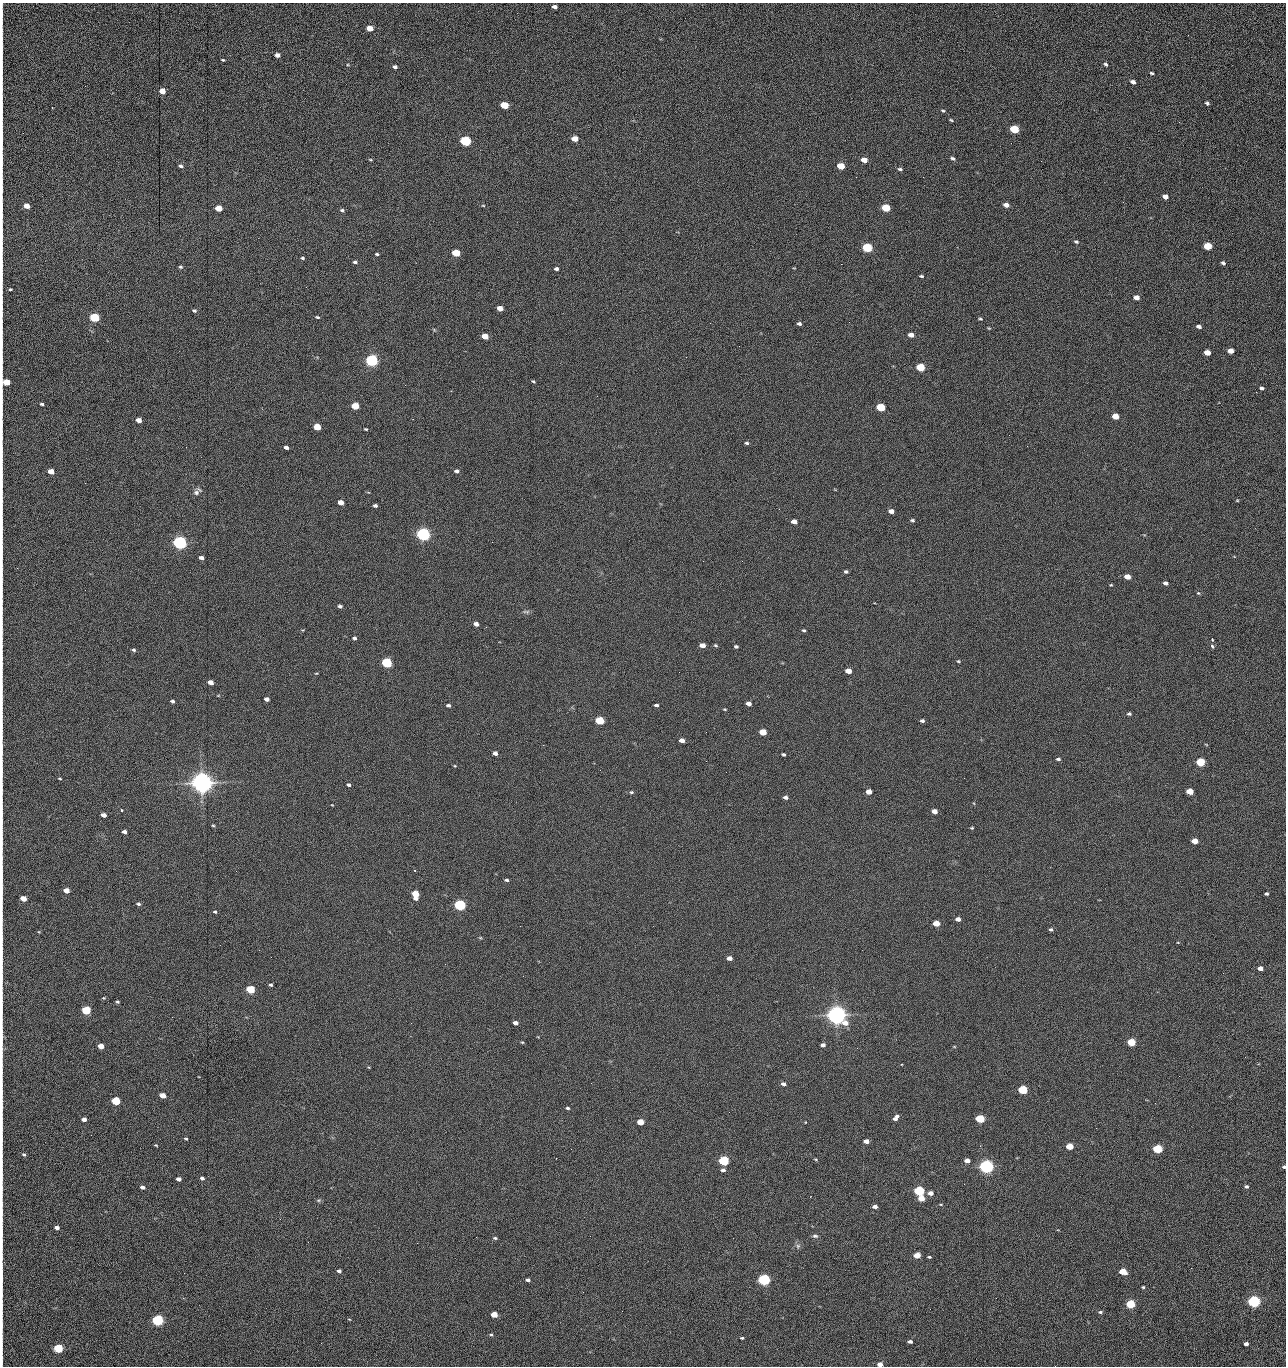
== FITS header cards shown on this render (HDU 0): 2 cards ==
NAXIS1  =                 1284 /fastest changing axis
NAXIS2  =                 1364 /next to fastest changing axis

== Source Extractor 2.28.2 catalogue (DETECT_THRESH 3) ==
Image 1284 x 1364 px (HDU 0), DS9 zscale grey, 1 PNG px = 1 image px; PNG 1288 x 1368 px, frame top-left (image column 1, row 1364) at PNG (2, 3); no overlay
Background 148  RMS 15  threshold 45.1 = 3 sigma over >= 5 px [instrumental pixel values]
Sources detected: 272; all 272 listed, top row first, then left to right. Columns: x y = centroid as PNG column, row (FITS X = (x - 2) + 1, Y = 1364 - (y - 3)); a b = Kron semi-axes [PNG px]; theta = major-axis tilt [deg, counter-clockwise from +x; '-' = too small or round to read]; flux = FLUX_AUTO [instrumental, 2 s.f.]
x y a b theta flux
555 7 5 3 - 3.7e+03
2 13 14 2 90 2.3e+03
370 28 5 4 - 1.3e+04
1188 35 3 2 - 8.3e+02
2 47 30 2 90 5.7e+03
277 55 5 4 - 5.0e+03
223 60 4 2 - 1.1e+03
1106 64 6 4 -38 1.7e+03
395 67 4 4 - 2.6e+03
1152 73 4 3 - 1.4e+03
1133 82 5 3 - 4.3e+03
162 91 5 4 - 1.4e+04
1207 103 4 3 - 2.1e+03
504 105 5 4 - 4.2e+04
943 111 5 3 - 1.2e+03
951 120 5 3 - 1.1e+03
1179 122 3 2 - 8.3e+02
1014 129 5 4 - 6.0e+04
2 137 25 2 90 5.0e+03
575 139 5 4 - 1.5e+04
465 141 6 5 - 1.6e+05
953 158 5 4 - 2.1e+03
370 160 5 3 - 1.0e+03
864 160 5 4 - 1.2e+04
1041 161 2 2 - 1.2e+03
2 163 10 2 90 1.8e+03
181 166 5 4 - 2.4e+03
841 166 5 4 - 2.8e+04
900 169 6 4 -3 1.8e+03
856 177 2 2 - 1.6e+03
923 177 2 2 - 1.2e+04
2 189 13 2 90 2.4e+03
1165 197 5 4 - 6.3e+03
1123 202 2 2 - 5.8e+02
483 205 5 3 - 9.1e+02
1006 205 5 4 - 5.8e+03
26 206 5 4 - 1.0e+04
218 208 5 4 - 2.0e+04
886 208 5 4 - 5.1e+04
342 210 6 4 -36 1.7e+03
2 236 13 2 90 2.4e+03
1076 242 5 4 - 1.6e+03
1208 246 5 4 - 4.3e+04
867 248 6 4 -12 1.0e+05
456 253 5 4 - 4.1e+04
377 254 4 3 - 1.3e+03
302 258 4 3 - 1.4e+03
355 262 5 4 - 1.8e+03
1223 263 4 3 - 1.9e+03
2 264 12 2 90 1.8e+03
841 264 2 2 - 1.8e+04
180 267 5 4 - 1.5e+03
556 269 4 3 - 2.6e+03
921 276 4 3 - 1.4e+03
306 287 2 2 - 4.9e+02
10 289 4 3 - 1.1e+03
1136 297 5 4 - 7.6e+03
500 308 5 4 - 9.6e+03
194 310 5 4 - 1.7e+03
2 314 7 2 90 1.2e+03
317 317 5 3 - 1.2e+03
94 318 5 4 - 1.0e+05
980 319 5 3 - 1.3e+03
849 322 2 2 - 5.6e+02
710 323 2 2 - 2.2e+03
799 324 5 4 - 2.3e+03
1199 326 5 3 - 3.7e+03
989 328 3 3 - 9.3e+02
911 335 5 4 - 7.7e+03
485 336 5 4 - 1.6e+04
1230 351 5 4 - 1.1e+04
1207 353 5 4 - 1.6e+04
2 359 18 2 90 3.2e+03
372 361 5 5 - 3.0e+05
920 367 5 4 - 5.8e+04
533 381 4 3 - 1.2e+03
6 382 5 4 - 2.6e+04
1262 388 5 3 - 2.5e+03
1256 392 3 2 - 1.2e+03
42 404 4 3 - 1.7e+03
355 406 5 4 - 3.7e+04
881 407 5 4 - 6.0e+04
1115 416 5 4 - 1.9e+04
139 420 5 4 - 8.4e+03
317 427 5 4 - 3.0e+04
366 429 4 3 - 1.1e+03
1009 435 2 2 - 2.4e+03
747 443 5 4 - 1.7e+03
186 447 2 2 - 2.2e+03
286 447 4 3 - 3.5e+03
2 450 9 2 90 1.4e+03
51 471 5 4 - 1.2e+04
457 471 6 4 -19 2.7e+03
85 483 2 2 - 6.1e+02
2 484 10 2 90 1.4e+03
196 493 9 7 33 3.7e+03
1237 500 4 3 - 8.0e+02
341 502 5 4 - 9.9e+03
375 506 4 3 - 2.5e+03
891 511 5 4 - 5.8e+03
912 520 5 4 - 1.8e+03
2 521 11 2 90 2.0e+03
794 522 5 4 - 8.6e+03
423 534 6 5 - 5.0e+05
492 542 2 2 - 1.8e+03
180 543 5 5 - 5.3e+05
201 558 4 3 - 3.8e+03
742 561 2 2 - 4.9e+02
846 572 4 4 - 2.0e+03
1127 577 5 4 - 1.4e+04
1165 583 4 3 - 3.8e+03
1111 585 3 2 - 8.7e+02
1198 593 5 4 - 1.2e+03
340 606 5 4 - 2.1e+03
526 612 10 4 -4 2.2e+03
476 624 5 4 - 4.5e+03
804 630 4 3 - 1.4e+03
354 638 4 4 - 2.1e+03
1212 639 4 2 - 2.0e+03
702 645 5 4 - 9.8e+03
715 645 5 4 - 1.3e+03
736 646 4 3 - 1.9e+03
1212 646 4 3 - 3.8e+03
134 650 5 4 - 1.8e+03
958 661 5 4 - 1.1e+03
387 663 5 4 - 1.6e+05
848 671 5 4 - 1.4e+04
679 672 2 2 - 1.1e+03
316 673 4 3 - 7.9e+02
210 682 5 4 - 7.6e+03
267 699 5 4 - 4.1e+03
172 701 4 3 - 2.0e+03
748 704 5 4 - 6.0e+03
448 705 4 3 - 2.3e+03
656 705 4 3 - 2.4e+03
725 709 3 3 - 9.7e+02
1129 714 5 4 - 1.9e+03
600 721 5 4 - 6.4e+04
922 721 4 3 - 2.5e+03
2 727 17 2 90 2.7e+03
763 732 5 4 - 2.7e+04
682 740 5 4 - 7.4e+03
543 745 2 2 - 2.3e+03
495 753 4 4 - 4.3e+03
783 755 4 3 - 1.7e+03
1058 759 5 4 - 2.0e+03
706 761 3 2 - 1.4e+03
1200 762 5 4 - 7.7e+04
455 766 4 3 - 8.2e+02
2 771 14 2 90 2.4e+03
60 778 5 3 - 8.8e+02
202 783 7 6 - 1.4e+06
348 785 4 3 - 2.2e+03
1190 791 5 4 - 2.5e+04
631 792 6 4 -12 1.5e+03
869 792 5 4 - 1.0e+04
785 797 5 4 - 3.4e+03
121 810 3 3 - 2.4e+03
934 811 5 4 - 8.2e+03
104 815 5 4 - 6.5e+03
213 825 4 4 - 1.1e+03
972 828 4 3 - 1.0e+03
2 830 12 2 90 2.1e+03
124 832 4 4 - 3.9e+03
1195 841 5 4 - 1.5e+04
506 880 5 3 - 1.9e+03
2 888 21 2 90 3.9e+03
66 891 5 4 - 1.2e+04
415 894 6 5 - 2.8e+04
1266 894 4 3 - 1.9e+03
23 899 5 4 - 1.6e+04
138 904 4 4 - 2.0e+03
460 905 5 4 - 2.4e+05
215 912 5 4 - 1.5e+03
958 919 4 4 - 5.8e+03
936 923 5 4 - 1.9e+04
1051 930 4 4 - 1.8e+03
480 938 6 4 -1 9.8e+02
1178 942 3 2 - 6.3e+02
729 958 5 4 - 6.1e+03
2 960 7 2 90 1.2e+03
1260 968 5 4 - 7.4e+03
523 976 2 2 - 1.4e+03
271 985 3 3 - 1.7e+03
250 989 5 4 - 6.1e+04
117 1002 4 4 - 1.3e+03
86 1010 5 4 - 7.6e+04
836 1015 7 6 - 1.2e+06
411 1023 2 2 - 3.7e+03
515 1023 5 4 - 4.2e+03
2 1035 20 2 -89 3.6e+03
522 1042 4 3 - 1.1e+03
1131 1042 5 4 - 4.9e+04
823 1045 4 4 - 3.7e+03
101 1046 5 4 - 1.1e+04
857 1048 3 2 - 1.0e+03
1245 1057 3 2 - 1.3e+03
1179 1076 2 2 - 1.7e+03
783 1084 5 4 - 3.3e+03
1023 1090 5 4 - 8.8e+04
162 1095 5 4 - 1.2e+04
116 1101 5 4 - 6.6e+04
1155 1103 2 2 - 6.2e+02
2 1107 12 2 90 2.0e+03
567 1108 4 3 - 1.8e+03
729 1112 2 2 - 5.9e+02
896 1118 8 4 49 4.8e+03
84 1119 4 4 - 5.2e+03
980 1119 5 4 - 7.3e+04
640 1122 5 4 - 2.1e+04
1096 1128 2 2 - 4.4e+02
91 1135 2 2 - 1.5e+03
2 1139 9 2 90 1.5e+03
186 1139 5 3 - 1.1e+03
866 1141 5 4 - 7.1e+03
156 1145 4 2 - 8.4e+02
1070 1146 5 4 - 3.2e+04
571 1149 2 2 - 6.7e+02
1157 1149 5 4 - 9.9e+04
24 1154 5 4 - 1.6e+03
815 1159 5 3 - 9.8e+02
724 1160 5 4 - 1.5e+05
967 1161 5 4 - 7.8e+03
986 1166 5 5 - 6.1e+05
1284 1167 4 4 - 1.7e+03
723 1170 5 4 - 3.0e+03
2 1176 16 2 90 2.9e+03
202 1178 4 3 - 2.3e+03
179 1179 4 4 - 4.6e+03
1246 1186 5 4 - 2.0e+03
142 1187 4 3 - 3.5e+03
919 1191 5 4 - 1.5e+05
930 1193 5 4 - 6.5e+03
921 1198 5 4 - 1.7e+04
319 1200 6 4 11 1.6e+03
875 1207 4 3 - 4.6e+03
2 1212 9 2 90 1.3e+03
280 1219 2 2 - 1.5e+03
57 1228 5 4 - 4.1e+03
2 1235 8 2 90 1.4e+03
815 1236 7 5 -9 2.3e+03
476 1237 2 2 - 4.7e+03
495 1238 4 3 - 1.6e+03
308 1242 3 2 - 1.2e+03
417 1243 2 2 - 3.6e+03
798 1246 7 5 47 2.5e+03
917 1255 5 4 - 1.9e+04
929 1257 4 3 - 1.4e+03
339 1271 4 3 - 2.8e+03
1123 1272 5 4 - 2.7e+04
2 1278 16 2 90 3.1e+03
528 1280 4 3 - 3.0e+03
764 1280 5 4 - 3.1e+05
1143 1287 4 3 - 1.3e+03
996 1298 2 2 - 1.7e+03
1254 1301 5 4 - 3.6e+05
1130 1304 5 4 - 7.9e+04
622 1311 2 2 - 4.7e+02
1100 1312 6 4 1 1.8e+03
494 1315 5 4 - 1.8e+04
349 1319 5 3 - 7.2e+02
158 1320 5 5 - 2.4e+05
2 1325 10 2 90 1.6e+03
491 1334 5 4 - 1.5e+03
742 1338 4 3 - 1.3e+03
910 1341 4 3 - 3.7e+03
321 1343 3 2 - 9.5e+02
1246 1344 4 3 - 4.9e+03
58 1348 5 4 - 9.3e+04
2 1357 8 2 90 1.5e+03
880 1364 5 4 - 6.9e+03
1055 1366 2 2 - 1.3e+03
At the frame edge (FLAGS 8, measured only in part): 31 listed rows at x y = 2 13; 2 47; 2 137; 2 163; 2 189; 2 236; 2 264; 10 289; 2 314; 2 359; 6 382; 2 450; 2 484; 2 521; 2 727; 2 771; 2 830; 2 888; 2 960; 2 1035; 2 1107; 2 1139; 1284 1167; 2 1176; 2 1212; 2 1235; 2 1278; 2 1325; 2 1357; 880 1364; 1055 1366

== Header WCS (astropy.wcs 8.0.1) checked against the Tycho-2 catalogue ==
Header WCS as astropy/WCSLIB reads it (CRVAL/CRPIX/CD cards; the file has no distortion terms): RA---TAN/DEC--TAN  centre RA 15:41:42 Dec +51:58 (235.42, +51.97 deg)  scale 1.26 arcsec/px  FOV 26.9' x 28.5'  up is +92 deg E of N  parity flipped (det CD > 0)
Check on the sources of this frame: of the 60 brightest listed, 11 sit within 2.0 arcsec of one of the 12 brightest Tycho-2 stars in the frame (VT <= 12.29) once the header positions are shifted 0.47 arcsec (0.43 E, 0.18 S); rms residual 0.89 arcsec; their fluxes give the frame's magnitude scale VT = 25.23 - 2.5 log10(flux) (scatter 0.20 mag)
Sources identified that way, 11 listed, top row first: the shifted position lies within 2.0 arcsec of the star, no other Tycho-2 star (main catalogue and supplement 1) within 4.0 arcsec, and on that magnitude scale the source's flux lands within +1.5 / -3 mag of the star's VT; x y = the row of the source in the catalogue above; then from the Tycho-2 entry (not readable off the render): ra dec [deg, ICRS J2000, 3 dp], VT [Tycho-2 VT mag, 2 dp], TYC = Tycho-2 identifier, HIP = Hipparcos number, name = IAU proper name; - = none
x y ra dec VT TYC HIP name
372 361 235.614 +52.064 11.61 3489-1132-1 - -
423 534 235.514 +52.049 11.19 3489-1407-1 - -
180 543 235.515 +52.133 11.12 3489-1380-1 - -
202 783 235.378 +52.130 9.31 3489-1322-1 76850 -
460 905 235.303 +52.042 11.52 3489-958-1 - -
836 1015 235.232 +51.912 9.59 3489-824-1 - -
986 1166 235.143 +51.862 10.97 3489-1016-1 - -
919 1191 235.131 +51.886 12.29 3489-908-1 - -
764 1280 235.084 +51.941 11.45 3489-1346-1 - -
1254 1301 235.062 +51.771 11.53 3489-1453-1 - -
158 1320 235.075 +52.152 11.74 3489-912-1 - -